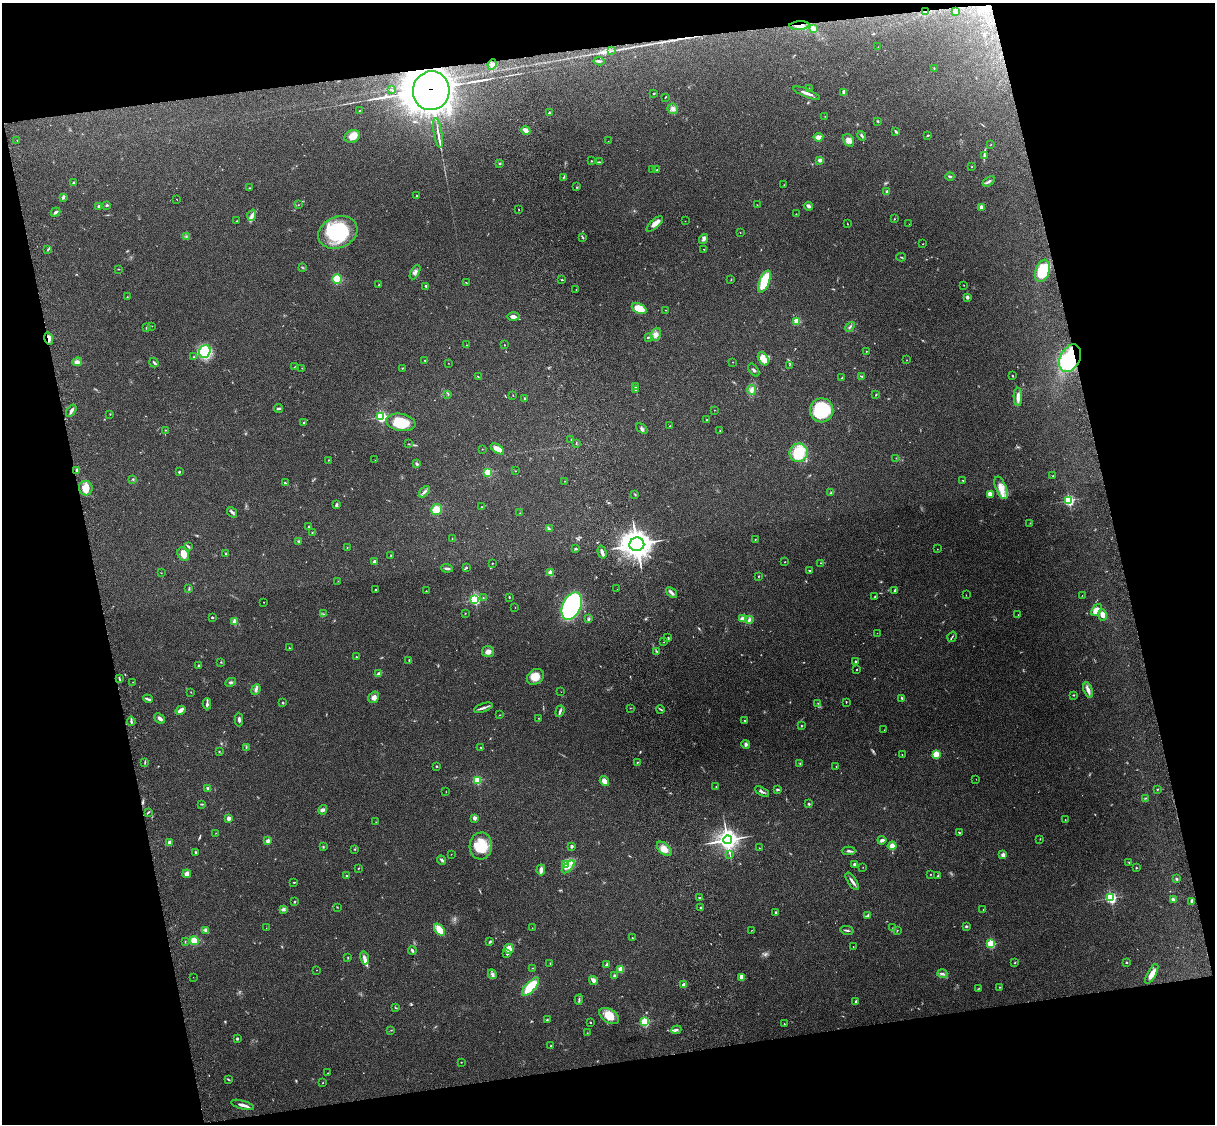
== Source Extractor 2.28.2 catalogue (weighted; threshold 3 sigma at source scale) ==
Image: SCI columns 119-4967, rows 165-4650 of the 5087 x 4928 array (HDU 1 of 3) = the unmasked area's bounding box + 8 px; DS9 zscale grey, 4 x 4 block average (1 PNG px = mean of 4 x 4 image px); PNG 1217 x 1126 px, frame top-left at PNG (2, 3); each listed source drawn as its Kron ellipse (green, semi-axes under 4 px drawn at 4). Shown black and unused: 25% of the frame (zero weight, under 3 of 4 exposures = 6% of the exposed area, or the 3 px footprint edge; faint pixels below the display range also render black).
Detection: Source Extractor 2.28.2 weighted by HDU 2 'WHT'. Background 0.281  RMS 0.0092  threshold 0.0415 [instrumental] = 3 sigma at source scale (4.5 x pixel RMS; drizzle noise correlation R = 1.50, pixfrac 1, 0.05/0.05 arcsec/px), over >= 5 px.
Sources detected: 439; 9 too faint to see at this stretch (4 x 4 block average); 6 inside a brighter object's white glare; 1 cosmic-ray / hot-pixel residue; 2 long thin detections or spike segments (spike, bleed or trail) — neither listed nor drawn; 5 coinciding with a brighter row at this scale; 15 inside a brighter listed object's ellipse — not listed separately; the other 401 listed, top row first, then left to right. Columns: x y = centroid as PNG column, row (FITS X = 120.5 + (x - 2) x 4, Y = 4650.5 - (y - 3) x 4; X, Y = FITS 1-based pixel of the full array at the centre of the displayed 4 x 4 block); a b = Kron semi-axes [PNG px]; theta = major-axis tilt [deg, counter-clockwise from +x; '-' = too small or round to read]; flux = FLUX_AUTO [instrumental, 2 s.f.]
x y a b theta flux
956 11 3 2 - 6.4
926 12 4 2 - 20
799 26 10 3 3 33
813 28 4 3 - 28
878 47 2 2 - 1.6
611 51 2 2 - 2.4
599 61 6 2 -8 8.2
492 65 5 4 - 23
934 68 2 2 - 2.4
809 88 2 2 - 1.7
392 90 3 2 - 4.3
431 91 19 18 - 25000
844 92 4 3 - 21
654 93 2 2 - 8.6
807 93 14 2 -22 24
665 97 3 2 - 3.3
673 109 5 5 - 20
360 111 3 2 - 2.4
549 113 3 2 - 5.9
825 116 2 2 - 1.2
878 121 2 2 - 2.8
526 130 5 3 - 29
896 132 4 2 - 10
438 133 15 2 -79 21
928 135 3 2 - 4.5
352 136 8 6 22 44
862 136 5 2 - 7.4
818 137 5 3 - 39
17 140 2 2 - 1.9
849 140 7 5 -58 29
608 141 2 2 - 0.99
991 144 2 2 - 1.6
984 156 3 2 - 5.9
820 160 4 3 - 21
592 161 2 2 - 3
600 162 4 2 - 3.6
500 163 3 2 - 5.2
972 167 2 2 - 2
652 169 2 2 - 1.9
657 170 2 2 - 1.9
950 176 4 2 - 9.6
563 178 2 2 - 2.5
989 181 7 2 34 12
74 183 2 2 - 7
784 185 2 2 - 1.5
576 187 2 2 - 1.7
249 188 2 2 - 4.5
887 192 3 2 - 9.4
417 196 3 2 - 4
63 197 3 3 - 8.3
176 199 2 2 - 1.4
107 205 2 2 - 9
298 205 2 2 - 1.5
757 205 2 2 - 1.5
99 206 3 2 - 8.4
808 206 5 3 - 12
981 207 2 2 - 67
519 210 2 2 - 2.1
56 212 5 2 - 13
796 214 2 2 - 2.1
252 215 6 3 71 14
894 219 2 2 - 3
236 221 2 2 - 2.3
685 221 2 2 - 0.9
655 224 10 4 42 30
847 224 2 2 - 1.8
909 224 2 2 - 1.4
338 232 20 15 23 380
740 233 2 2 - 2.5
186 236 2 2 - 2.7
583 238 3 2 - 4
704 239 5 4 - 13
922 244 2 2 - 1.9
704 249 2 2 - 2.1
48 250 3 2 - 4.4
901 257 4 2 - 4.4
303 268 2 2 - 2.6
119 269 3 2 - 2.8
1042 271 11 7 73 180
415 272 8 2 62 15
337 279 5 4 - 79
562 280 3 2 - 3.4
731 280 2 2 - 2.9
764 281 12 5 69 220
466 282 3 2 - 2
378 285 2 2 - 2.2
964 285 2 2 - 1.6
426 286 3 2 - 8.1
576 289 2 2 - 1.7
127 297 2 2 - 2
967 297 2 2 - 55
639 309 8 5 -24 120
666 310 2 2 - 1.3
513 317 6 3 -1 20
797 321 2 2 - 230
152 326 2 2 - 1.1
850 327 5 2 - 7.6
147 328 3 2 - 4.4
656 334 7 4 69 26
648 337 3 2 - 4.8
49 338 6 3 -79 26
467 345 2 2 - 1.3
504 345 2 2 - 2.1
205 351 7 5 72 180
867 351 2 2 - 1.9
194 357 2 2 - 7.3
1070 358 15 9 63 420
763 359 7 4 -59 67
425 360 2 2 - 2.3
907 360 2 2 - 1.7
77 362 5 4 - 15
154 362 5 2 - 7.9
733 362 2 2 - 1.8
448 363 2 2 - 1.2
789 365 2 2 - 1.6
294 367 2 2 - 2
302 368 2 2 - 2.3
402 368 2 2 - 2.9
754 370 7 2 -54 8
478 376 2 2 - 2.2
861 376 3 2 - 4.1
1013 376 2 2 - 3.3
842 378 4 2 - 6.4
635 387 4 2 - 4.6
635 390 2 2 - 1.7
752 390 5 3 - 15
448 394 3 2 - 4
876 394 2 2 - 3.8
513 396 2 2 - 1.9
1018 397 9 3 -88 27
525 398 3 2 - 5.3
279 408 4 2 - 8.2
714 410 2 2 - 2.5
822 410 12 11 - 300
71 411 7 2 58 18
110 414 2 2 - 2.3
381 417 2 2 - 800
707 420 2 2 - 3.5
401 422 15 8 -9 140
304 423 2 2 - 7
670 426 2 2 - 4
642 429 6 3 -37 12
165 430 2 2 - 2.3
720 431 2 2 - 1.7
571 439 2 2 - 2.4
408 444 2 2 - 2.6
576 444 2 2 - 1.5
482 449 2 2 - 1.4
497 449 7 4 -34 49
799 453 9 9 - 160
896 458 2 2 - 3
329 460 2 2 - 1.9
375 460 2 2 - 1
417 464 3 2 - 11
77 471 4 2 - 11
516 471 2 2 - 2
179 472 2 2 - 15
488 472 2 2 - 360
1053 476 2 2 - 2.4
133 479 2 2 - 5
963 480 2 2 - 4.4
564 481 2 2 - 3
285 483 3 2 - 4.7
86 488 7 7 - 57
1001 488 12 5 -68 63
424 492 7 2 46 13
831 492 2 2 - 3.1
990 494 4 3 - 33
635 495 3 2 - 4.1
1069 500 2 2 - 730
336 505 3 2 - 17
481 507 2 2 - 2.7
436 510 6 5 - 69
232 512 6 2 -50 13
520 513 2 2 - 1.6
1030 523 2 2 - 1.5
309 526 2 2 - 4.7
549 529 3 2 - 5.6
312 533 2 2 - 3
452 538 2 2 - 2.1
755 540 2 2 - 2.3
298 541 2 2 - 3.7
637 544 7 6 - 5100
188 546 3 2 - 4.6
347 547 2 2 - 1.8
576 548 3 2 - 7.2
937 549 2 2 - 1.3
602 552 6 2 -75 21
183 554 7 5 -59 48
226 554 3 2 - 6.5
390 555 2 2 - 2
375 562 3 3 - 20
785 562 2 2 - 2.2
492 563 2 2 - 6.4
821 563 2 2 - 1.5
466 567 2 2 - 4.7
447 568 6 2 -5 9.6
810 571 3 2 - 5
161 573 2 2 - 1.4
550 573 2 2 - 190
758 577 2 2 - 3
338 581 2 2 - 1.1
189 588 2 2 - 3
376 589 2 2 - 5.4
617 589 2 2 - 5.4
426 591 2 2 - 2.5
895 591 3 2 - 5.3
672 593 6 3 -40 13
966 595 2 2 - 1.7
1082 595 2 2 - 1.3
509 597 2 2 - 11
875 597 3 2 - 4
483 598 2 2 - 1.8
475 599 2 2 - 760
263 602 2 2 - 1.9
572 606 14 9 65 700
515 608 2 2 - 1.3
1097 610 7 4 52 44
465 613 2 2 - 1.9
323 614 2 2 - 1.5
1018 614 2 2 - 1.3
1102 615 6 4 -80 37
212 617 2 2 - 20
589 619 3 2 - 7.6
742 619 3 3 - 18
749 620 4 3 - 13
234 621 3 3 - 23
877 633 2 2 - 1
952 637 5 2 - 6.6
668 638 4 2 - 4.2
664 642 2 2 - 1.4
289 648 2 2 - 2.5
488 651 6 5 - 27
657 651 2 2 - 4.7
356 657 2 2 - 12
409 660 3 2 - 3.1
856 661 2 2 - 3.9
220 662 2 2 - 2
199 666 3 2 - 8.5
857 670 2 2 - 4.1
379 674 3 3 - 21
535 677 9 7 34 68
119 679 3 2 - 5.3
133 682 2 2 - 1.3
230 682 5 3 - 11
256 690 6 2 68 12
1088 690 8 4 -72 21
191 692 2 2 - 1.7
561 692 2 2 - 0.88
1073 695 3 2 - 3.1
374 697 6 5 - 23
902 698 4 2 - 7.2
148 699 5 2 - 8.6
846 702 2 2 - 2.9
283 703 2 2 - 17
818 703 2 2 - 2.1
207 704 5 2 - 13
483 708 10 2 19 19
630 708 2 2 - 1.6
660 709 4 2 - 6
180 710 5 2 - 35
560 711 6 2 72 11
499 715 2 2 - 1.9
160 718 6 3 -43 19
538 718 2 2 - 2.2
239 719 7 2 -87 11
131 721 4 2 - 9.1
745 721 2 2 - 3.3
802 726 2 2 - 4.8
884 730 2 2 - 0.98
746 744 4 3 - 12
481 747 2 2 - 2.7
246 748 2 2 - 3.4
219 751 2 2 - 3.3
936 754 2 2 - 300
902 755 2 2 - 2.1
145 762 4 2 - 5.8
637 762 2 2 - 2.2
800 763 2 2 - 3.2
436 766 2 2 - 9.3
836 766 2 2 - 5.3
976 779 2 2 - 1.2
477 780 2 2 - 460
604 781 5 3 - 35
716 787 2 2 - 3.3
208 788 3 2 - 10
1157 789 2 2 - 3
778 790 4 2 - 5.9
762 791 7 2 -30 12
446 792 2 2 - 1.4
1145 798 3 2 - 3.7
202 804 3 2 - 3.6
809 804 2 2 - 20
323 810 5 3 - 11
148 812 3 2 - 3.3
229 818 2 2 - 84
475 818 2 2 - 65
1065 820 2 2 - 1.8
376 822 2 2 - 1.2
959 832 2 2 - 5.7
216 833 2 2 - 1.5
1040 839 2 2 - 2.3
727 840 4 4 - 3000
882 840 4 3 - 13
268 841 3 3 - 17
169 843 3 2 - 17
481 846 13 11 86 170
572 846 2 2 - 42
892 846 4 4 - 38
323 847 2 2 - 3.8
759 848 2 2 - 1.6
355 849 2 2 - 3.5
664 849 9 5 -42 46
849 851 7 2 -1 12
196 852 3 2 - 4.5
451 854 2 2 - 1.2
730 854 2 2 - 2.3
1003 855 2 2 - 100
442 860 5 2 - 9
1129 862 2 2 - 3.5
565 864 3 2 - 9.5
854 864 2 2 - 28
568 867 8 4 45 30
863 867 2 2 - 1.3
358 868 2 2 - 2.4
1136 868 2 2 - 3.2
541 870 5 3 - 29
187 874 4 3 - 27
930 874 2 2 - 2.6
347 876 2 2 - 5.1
938 876 2 2 - 2.8
1176 879 2 2 - 8.3
852 881 10 2 -56 22
294 882 3 2 - 3.5
699 898 3 2 - 4.2
1111 898 2 2 - 780
1173 900 3 2 - 24
1192 901 3 2 - 21
295 902 2 2 - 5.5
337 907 3 2 - 2.2
701 908 2 2 - 10
283 909 4 3 - 11
983 909 2 2 - 1.8
776 912 2 2 - 5.5
868 915 4 2 - 5.7
966 926 3 2 - 5.5
266 928 2 2 - 1.1
532 928 2 2 - 0.95
893 928 2 2 - 2
206 930 3 3 - 20
439 930 7 4 -52 70
752 930 2 2 - 1.4
847 930 7 2 -13 8.1
897 930 2 2 - 2.6
632 938 2 2 - 2.2
194 941 4 4 - 48
185 942 2 2 - 2.2
490 942 3 2 - 8.6
991 944 2 2 - 440
853 946 2 2 - 3.1
509 949 5 5 - 54
412 951 4 2 - 8.3
507 954 2 2 - 8.4
348 958 2 2 - 4.1
364 958 6 3 -77 21
1126 962 2 2 - 11
550 963 2 2 - 3.1
1015 963 2 2 - 3
607 965 2 2 - 4.6
532 968 2 2 - 1.8
621 969 2 2 - 210
316 970 2 2 - 1.3
492 974 5 3 - 14
942 974 5 3 - 11
1152 974 11 4 61 40
614 976 3 2 - 8
193 977 2 2 - 0.78
742 977 4 3 - 37
593 980 5 4 - 18
684 985 2 2 - 87
531 987 12 5 48 150
999 987 2 2 - 6.1
979 988 2 2 - 2.2
579 1000 5 2 - 5.7
856 1002 3 2 - 8.5
396 1008 2 2 - 3.2
609 1016 11 6 -34 73
547 1020 2 2 - 3.7
590 1022 2 2 - 10
645 1022 2 2 - 620
784 1024 2 2 - 3.3
391 1030 2 2 - 2.1
676 1030 5 2 - 12
587 1033 2 2 - 2
237 1039 2 2 - 6.7
551 1046 2 2 - 7.7
461 1062 2 2 - 2.2
328 1073 2 2 - 2
228 1079 4 2 - 4.2
323 1083 2 2 - 2.6
242 1105 12 3 -16 25
Overlapping masked pixels (flux is a lower limit): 5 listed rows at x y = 926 12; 799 26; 431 91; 49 338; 1070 358
Diffuse or blended objects may show on this block-average render without a row.